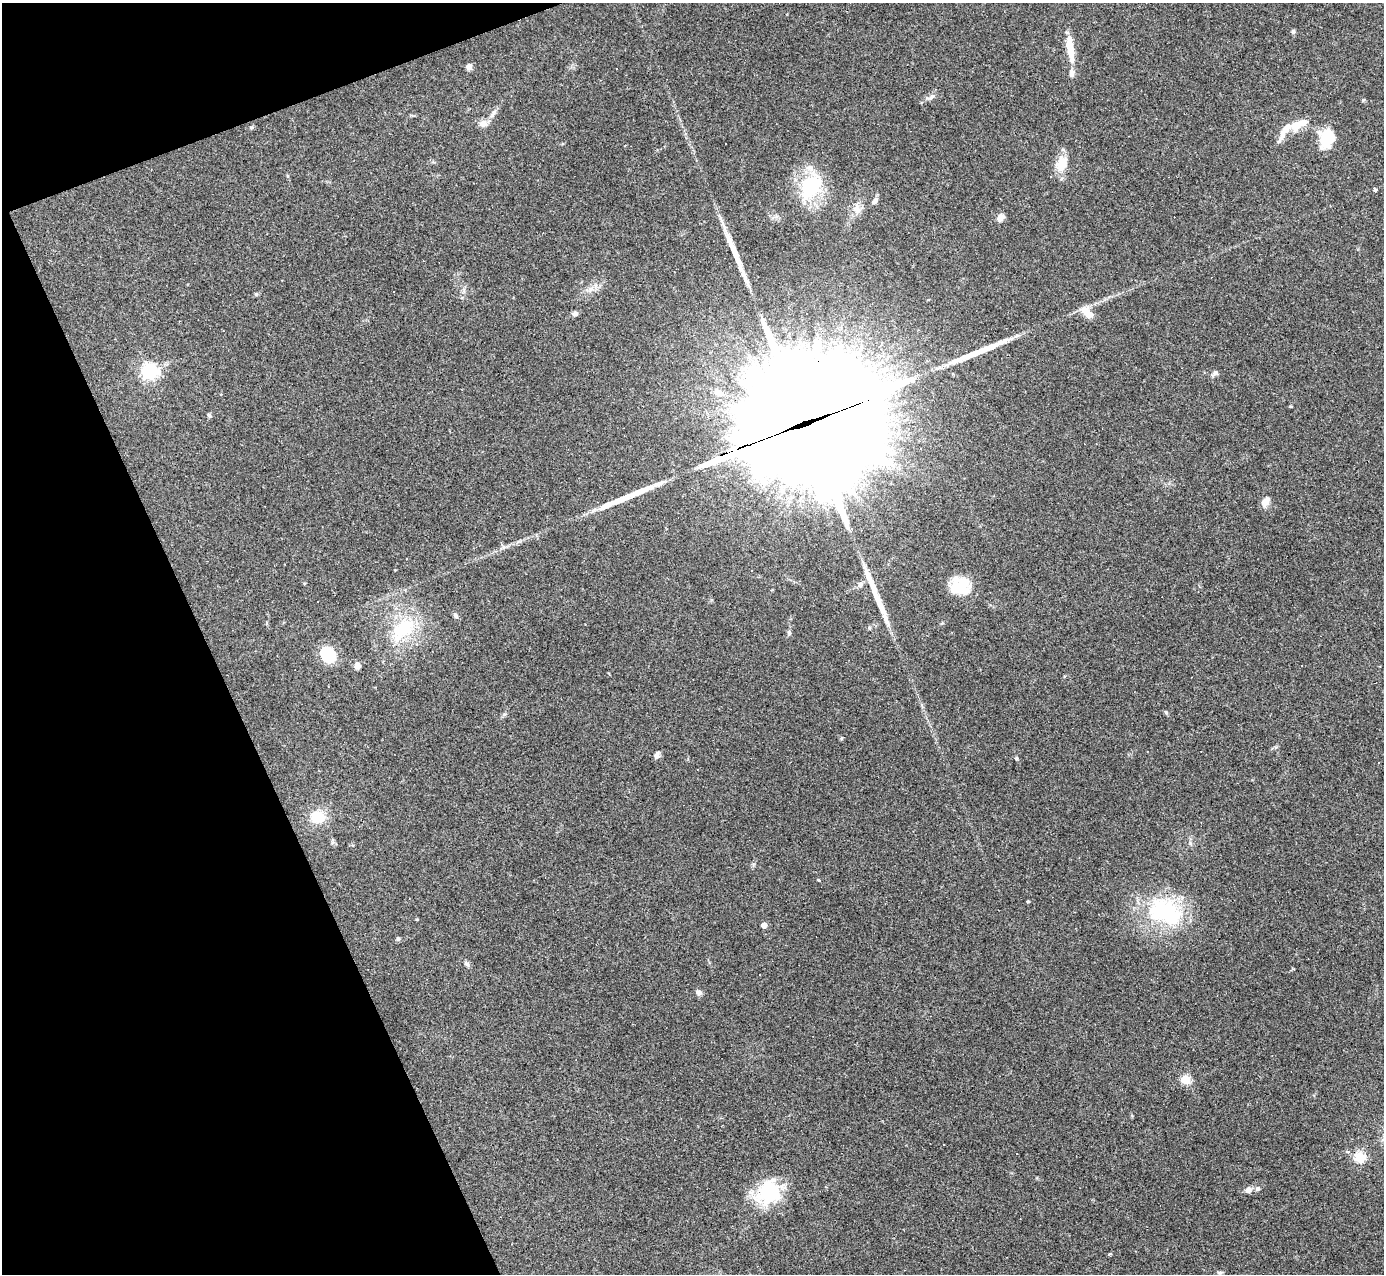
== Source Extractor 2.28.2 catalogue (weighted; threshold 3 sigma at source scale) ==
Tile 5 of 4 x 4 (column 1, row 2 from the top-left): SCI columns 1-1382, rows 2824-4095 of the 5529 x 5516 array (HDU 1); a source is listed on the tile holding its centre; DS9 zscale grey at full resolution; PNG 1386 x 1276 px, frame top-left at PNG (2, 3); no overlay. Shown black and unused: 19% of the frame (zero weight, under 3 of 4 exposures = <1% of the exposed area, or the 3 px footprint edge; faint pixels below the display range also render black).
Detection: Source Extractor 2.28.2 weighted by HDU 2 'WHT'; one run over the whole footprint, this tile lists its part. Background 0.0847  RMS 0.0056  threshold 0.0253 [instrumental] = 3 sigma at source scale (4.5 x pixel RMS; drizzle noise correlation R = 1.50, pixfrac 1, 0.05/0.05 arcsec/px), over >= 5 px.
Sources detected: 72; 1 inside a brighter object's white glare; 10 cosmic-ray / hot-pixel residue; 4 long thin detections or spike segments (spike, bleed or trail) — not listed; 4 inside a brighter listed object's ellipse — not listed separately; the other 53 listed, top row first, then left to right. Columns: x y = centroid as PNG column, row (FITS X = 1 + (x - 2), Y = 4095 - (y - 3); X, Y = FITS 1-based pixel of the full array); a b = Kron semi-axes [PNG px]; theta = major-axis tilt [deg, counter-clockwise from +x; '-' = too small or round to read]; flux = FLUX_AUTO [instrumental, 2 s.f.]
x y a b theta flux
1293 31 6 5 - 0.95
1070 49 33 8 -81 11
469 66 7 6 - 2.4
616 69 3 2 - 0.87
931 97 15 5 26 2.3
494 112 7 4 71 1.2
483 124 13 10 2 3.3
1284 131 31 8 58 6.8
1327 138 20 17 74 17
1061 164 20 14 72 9.9
811 187 33 24 53 32
1375 189 3 3 - 5.9
875 201 10 5 52 2.1
856 209 13 9 -82 4
1000 217 8 6 55 3.6
256 294 5 5 - 0.69
1087 312 19 9 -44 5.6
575 314 7 6 - 1.7
223 330 3 2 - 0.35
149 371 6 6 - 170
1215 373 8 6 58 1.4
718 392 13 8 -27 3.4
209 415 5 5 - 0.9
806 423 81 44 19 23000
1265 502 12 8 61 3.9
860 585 8 6 48 1.7
960 586 24 20 -15 16
456 616 7 5 -46 1.4
869 628 6 4 -89 0.66
403 629 40 21 43 31
789 633 7 5 -70 0.97
328 654 19 14 -52 17
357 666 7 7 - 3.1
1166 713 6 4 -21 0.73
657 755 9 6 79 2
1016 758 5 4 - 0.66
1379 762 3 2 - 0.73
317 817 14 13 - 14
818 880 4 3 - 0.66
1028 901 5 3 - 0.48
1165 911 49 32 -27 56
764 925 4 4 - 4.6
398 939 5 5 - 0.88
466 964 9 5 -45 1.4
699 993 7 7 - 1.8
1185 1079 5 5 - 28
943 1144 3 3 - 1.5
1347 1152 6 4 19 1.2
1360 1157 5 5 - 40
1248 1190 11 8 8 2.8
768 1193 34 28 44 30
1110 1254 3 3 - 0.9
1220 1272 8 4 -1 0.98
Overlapping masked pixels (flux is a lower limit): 1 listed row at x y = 806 423
Unlisted compact peaks at least as high as the median listed source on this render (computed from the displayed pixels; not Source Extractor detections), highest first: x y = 1363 100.